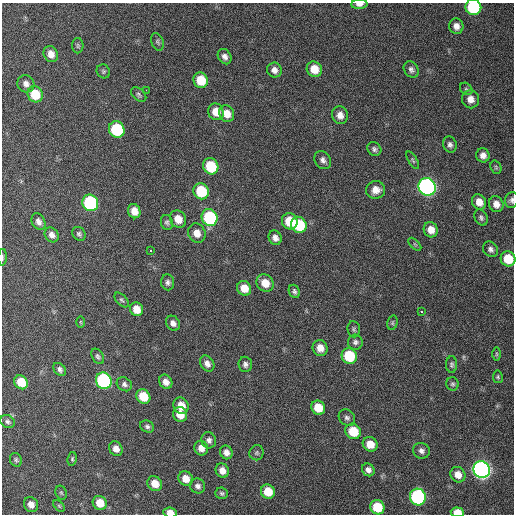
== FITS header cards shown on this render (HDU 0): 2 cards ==
NAXIS1  =                  512 / Axis length
NAXIS2  =                  512 / Axis length

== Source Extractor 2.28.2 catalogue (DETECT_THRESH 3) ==
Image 512 x 512 px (HDU 0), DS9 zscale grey, 1 PNG px = 1 image px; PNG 516 x 516 px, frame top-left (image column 1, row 512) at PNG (2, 3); each listed source drawn as its Kron ellipse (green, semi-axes under 4 px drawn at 4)
Background 115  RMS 11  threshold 31.8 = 3 sigma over >= 5 px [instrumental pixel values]
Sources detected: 114; all 114 listed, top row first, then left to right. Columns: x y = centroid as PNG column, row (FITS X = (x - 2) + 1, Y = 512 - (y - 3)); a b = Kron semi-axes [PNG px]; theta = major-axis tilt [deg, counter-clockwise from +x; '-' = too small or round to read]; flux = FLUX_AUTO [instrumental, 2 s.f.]
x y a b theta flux
359 4 8 4 3 3300
473 7 8 7 - 56000
456 26 8 7 - 4100
157 42 9 6 -70 1500
78 46 8 5 90 1200
51 54 8 7 - 5700
225 57 8 6 -57 3200
314 69 8 7 - 11000
411 69 9 6 -54 2500
274 70 7 7 - 3700
103 71 7 6 - 1500
201 80 8 7 - 17000
26 84 9 8 - 3500
466 89 7 5 -43 1300
146 90 2 2 - 3400
35 94 8 7 - 22000
139 95 9 5 -41 1500
471 99 9 8 - 5300
216 112 8 7 - 10000
227 114 8 7 - 7700
340 115 9 8 - 4800
117 130 8 7 - 53000
450 145 8 6 -73 2500
374 149 7 6 - 2100
483 155 7 6 - 4000
323 160 10 7 -56 3200
413 160 10 4 -60 1200
211 166 8 7 - 30000
496 167 7 5 -70 1200
427 187 9 8 - 300000
376 190 9 9 - 6700
201 191 8 7 - 31000
512 200 8 6 77 2200
479 202 8 7 - 6900
90 203 8 7 - 92000
496 204 8 7 - 5200
134 211 7 6 - 6600
210 218 8 8 - 69000
481 218 8 6 -62 2000
178 219 9 7 -54 8700
290 221 8 7 - 20000
38 222 9 6 -63 3400
167 222 8 6 -73 1800
299 225 8 7 - 37000
431 230 8 7 - 6600
197 233 10 8 -62 6700
79 234 7 6 - 1800
52 235 8 6 -52 3800
275 238 7 6 - 3500
415 244 8 3 -45 1000
491 249 8 7 - 2800
151 251 3 2 - 3500
2 257 8 3 87 1100
508 259 8 7 - 19000
168 282 8 6 -83 2300
265 283 9 8 - 9400
244 288 7 6 - 9800
294 291 7 5 -65 1800
122 300 9 5 -46 1500
137 309 7 6 - 8200
421 312 3 3 - 10000
80 322 6 4 -89 760
173 323 8 6 -51 3300
392 323 7 5 74 1200
354 329 8 6 -84 1500
355 342 7 7 - 2200
320 348 8 7 - 6600
496 354 7 4 -90 1200
98 356 8 5 -59 1700
349 356 8 7 - 35000
207 364 8 6 -57 4000
245 364 7 7 - 2500
452 365 8 5 90 1600
60 369 7 5 -49 2300
498 377 6 5 - 1200
104 381 8 7 - 120000
21 382 7 6 - 16000
166 382 7 6 - 4700
124 384 8 6 -37 2400
453 384 7 6 - 1500
143 396 7 6 - 16000
181 406 8 7 - 9700
318 408 7 6 - 15000
180 414 7 7 - 9900
347 418 9 7 -46 2400
7 421 8 6 -33 1800
147 427 7 5 -24 1900
353 431 8 7 - 21000
209 440 8 7 - 2800
370 444 8 7 - 9600
201 448 7 6 - 5900
116 449 7 6 - 5000
421 451 8 7 - 2800
226 452 7 6 - 3700
257 453 7 7 - 1700
72 459 7 4 82 1100
16 460 7 6 - 1400
368 470 7 6 - 3200
482 470 8 8 - 370000
222 471 7 6 - 5500
458 475 8 7 - 6700
186 479 8 6 -41 8800
155 484 8 7 - 9000
198 486 8 7 - 2700
268 492 7 6 - 16000
61 493 7 5 -68 1200
222 493 6 5 - 1400
418 497 8 8 - 120000
100 503 7 6 - 12000
31 504 8 7 - 5800
59 506 7 4 -45 920
377 507 7 7 - 22000
170 512 7 5 -7 6200
457 512 7 5 -5 9600
At the frame edge (FLAGS 8, measured only in part): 7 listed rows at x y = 359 4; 473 7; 512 200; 2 257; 508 259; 170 512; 457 512